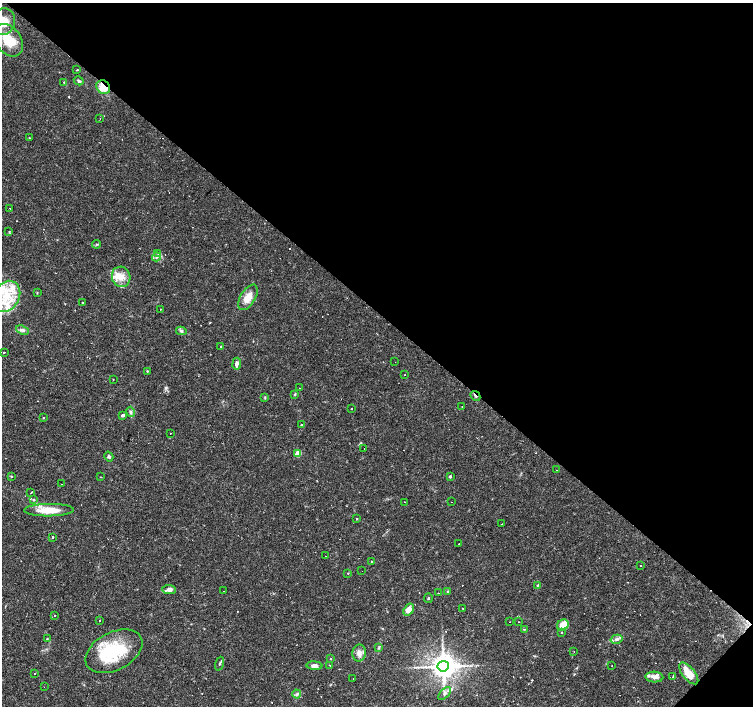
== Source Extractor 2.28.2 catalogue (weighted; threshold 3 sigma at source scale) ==
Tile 8 of 4 x 4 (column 4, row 2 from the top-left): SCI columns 4507-6008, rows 3044-4451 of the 6008 x 6021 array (HDU 1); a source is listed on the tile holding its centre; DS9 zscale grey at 2 x 2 block average (1 PNG px = mean of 2 x 2 image px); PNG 755 x 708 px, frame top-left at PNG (2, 3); each listed source drawn as its Kron ellipse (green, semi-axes under 4 px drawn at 4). Shown black and unused: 45% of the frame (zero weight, under 2 of 3 exposures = <1% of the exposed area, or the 3 px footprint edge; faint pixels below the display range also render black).
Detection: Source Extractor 2.28.2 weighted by HDU 2 'WHT'; one run over the whole footprint, this tile lists its part. Background 0.0366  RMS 0.0033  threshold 0.0148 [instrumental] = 3 sigma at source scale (4.5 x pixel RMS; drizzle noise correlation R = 1.50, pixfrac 1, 0.0396/0.0396 arcsec/px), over >= 5 px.
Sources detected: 144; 1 inside a brighter object's white glare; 37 cosmic-ray / hot-pixel residue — neither listed nor drawn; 10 inside a brighter listed object's ellipse — not listed separately; the other 96 listed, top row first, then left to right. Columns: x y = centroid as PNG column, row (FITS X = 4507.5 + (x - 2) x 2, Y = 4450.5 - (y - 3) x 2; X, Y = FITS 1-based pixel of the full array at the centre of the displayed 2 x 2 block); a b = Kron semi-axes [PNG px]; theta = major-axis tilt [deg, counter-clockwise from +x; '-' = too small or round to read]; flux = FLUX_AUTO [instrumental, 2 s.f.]
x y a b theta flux
4 21 13 11 75 10
8 40 18 13 -53 20
77 70 2 2 - 0.93
79 81 5 3 - 1.2
64 82 2 2 - 0.69
103 87 7 6 - 14
100 118 2 2 - 0.35
29 138 2 2 - 0.79
10 209 2 2 - 0.86
9 232 3 2 - 0.53
97 244 4 3 - 0.89
158 253 3 2 - 0.58
157 257 4 3 - 1.4
121 277 10 9 - 8
37 293 3 2 - 0.44
7 296 16 12 61 24
248 297 14 7 59 9.2
82 303 2 2 - 1.8
161 309 2 2 - 0.89
22 330 7 4 -22 2.1
181 331 5 4 - 1.5
220 346 2 2 - 0.57
4 353 2 2 - 3.1
395 362 2 2 - 0.4
237 364 6 3 82 3.1
147 371 3 2 - 0.55
404 375 2 2 - 0.51
113 379 2 2 - 0.34
299 388 2 2 - 0.57
295 394 3 3 - 0.75
475 396 5 2 - 2.1
265 397 3 3 - 0.63
462 407 2 2 - 0.76
352 408 2 2 - 0.35
130 412 5 4 - 1.7
123 415 4 3 - 1.9
44 418 2 2 - 0.72
301 425 2 2 - 1.4
170 433 2 2 - 0.64
364 449 2 2 - 0.4
298 453 3 3 - 17
109 456 5 4 - 1.6
556 470 2 2 - 0.83
450 476 3 3 - 1.1
12 477 2 2 - 0.51
101 477 2 2 - 0.31
61 484 2 2 - 0.21
31 493 2 2 - 0.53
33 500 3 3 - 0.97
405 502 2 2 - 0.56
452 502 2 2 - 0.24
49 510 25 6 1 17
357 519 2 2 - 0.51
502 524 2 2 - 0.25
53 537 2 2 - 5.2
459 544 2 2 - 0.74
325 556 2 2 - 0.23
372 561 2 2 - 1.1
641 566 2 2 - 1.9
362 571 2 2 - 0.81
348 573 2 2 - 0.46
538 585 3 3 - 1.6
169 589 7 4 -5 3
223 591 2 2 - 0.28
448 591 3 3 - 0.73
438 593 2 2 - 0.3
428 598 5 2 - 0.63
463 608 2 2 - 0.55
409 610 6 4 55 5.7
55 616 2 2 - 0.49
100 620 2 2 - 1.2
510 622 2 2 - 0.54
519 622 2 2 - 0.27
563 625 6 5 - 9
524 629 2 2 - 1.1
561 632 3 2 - 0.53
47 639 3 2 - 0.46
617 639 6 4 15 2.7
379 648 4 3 - 0.95
114 651 30 19 28 49
574 652 2 2 - 0.37
359 653 8 6 86 4.6
330 659 2 2 - 1.1
220 664 7 2 70 0.97
330 665 2 2 - 0.49
612 665 2 2 - 0.26
314 666 8 4 -5 3.6
443 666 6 5 - 1100
689 673 13 6 -51 13
35 674 2 2 - 0.52
673 676 2 2 - 0.67
654 677 9 5 -4 4
353 679 2 2 - 0.37
44 687 2 2 - 0.25
297 694 4 3 - 1.3
445 694 8 4 48 2.3
Overlapping masked pixels (flux is a lower limit): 2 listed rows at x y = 103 87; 475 396
Isophote crosses this tile's border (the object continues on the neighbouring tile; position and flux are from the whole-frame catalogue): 1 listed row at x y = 4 21
Diffuse or blended objects may show on this block-average render without a row.